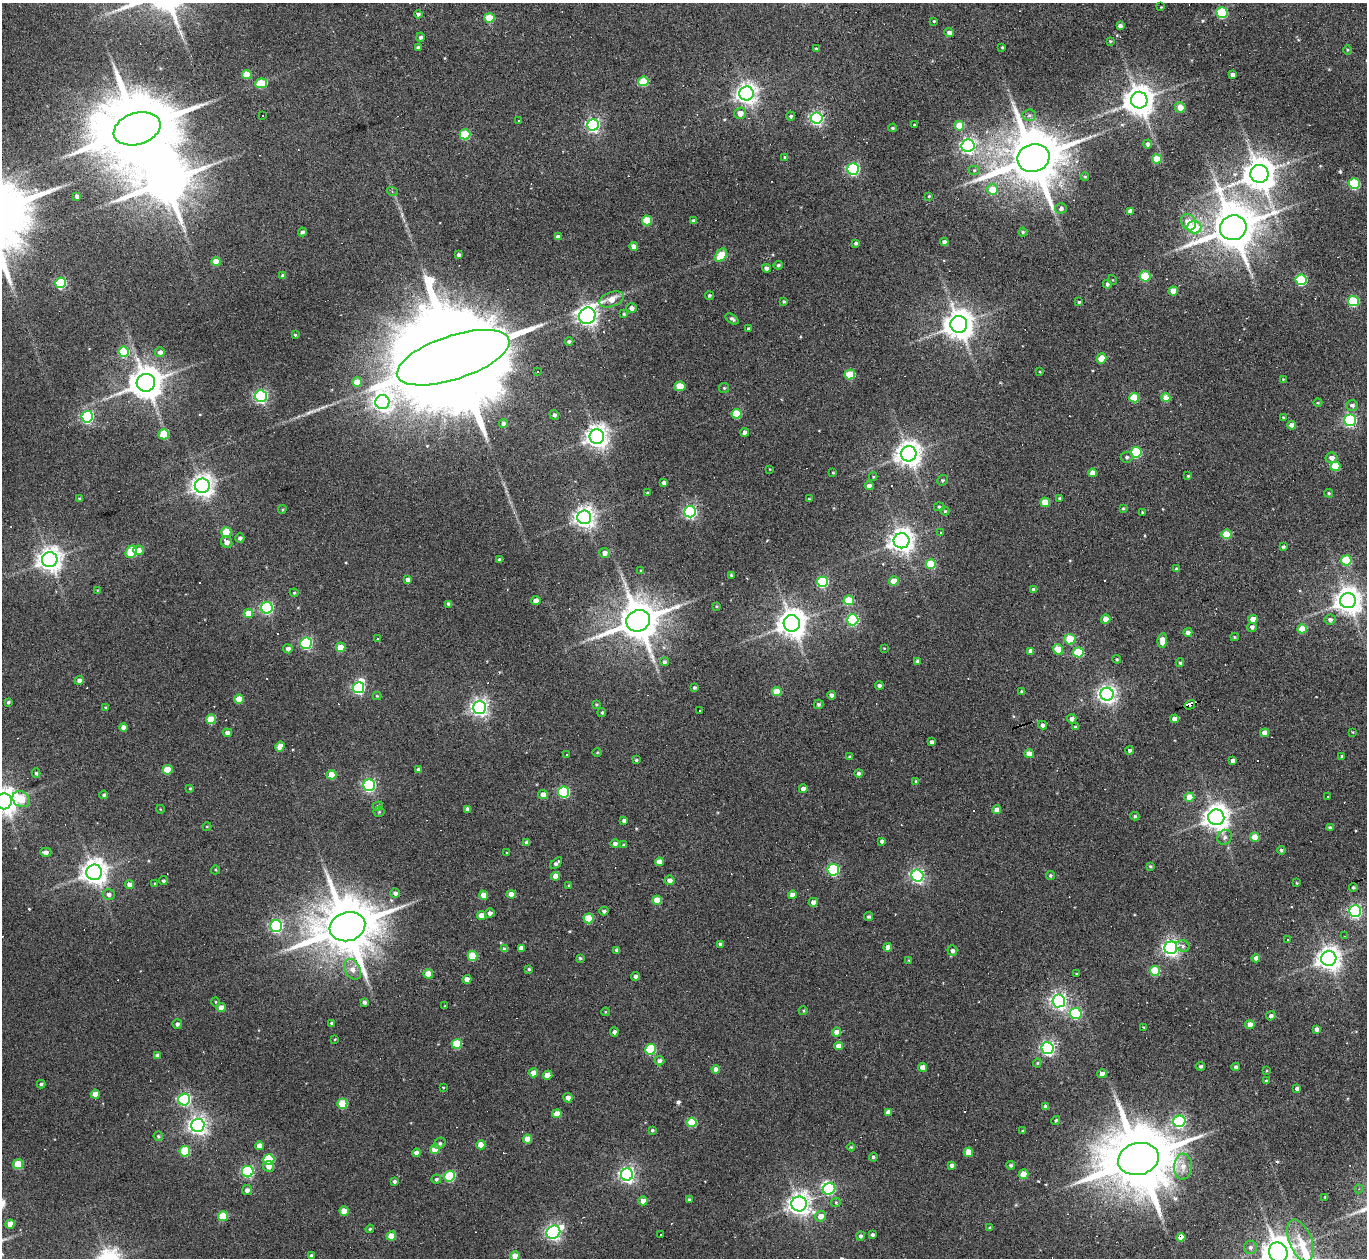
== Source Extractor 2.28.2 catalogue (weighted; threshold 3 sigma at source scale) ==
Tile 10 of 4 x 4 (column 2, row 3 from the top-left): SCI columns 1366-2730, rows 1404-2659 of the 5461 x 5447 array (HDU 1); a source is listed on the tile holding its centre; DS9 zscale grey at full resolution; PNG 1369 x 1260 px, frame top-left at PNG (2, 3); each listed source drawn as its Kron ellipse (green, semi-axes under 4 px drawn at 4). Shown black and unused: <1% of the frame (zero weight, under 3 of 6 exposures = <1% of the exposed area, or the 3 px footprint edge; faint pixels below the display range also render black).
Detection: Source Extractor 2.28.2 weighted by HDU 2 'WHT'; one run over the whole footprint, this tile lists its part. Background 0.165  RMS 0.0096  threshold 0.0391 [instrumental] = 3 sigma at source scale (4.09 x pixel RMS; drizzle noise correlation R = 1.36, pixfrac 0.8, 0.05/0.05 arcsec/px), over >= 5 px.
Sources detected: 464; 4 inside a brighter object's white glare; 43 cosmic-ray / hot-pixel residue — neither listed nor drawn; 1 inside a brighter listed object's ellipse — not listed separately; the other 416 listed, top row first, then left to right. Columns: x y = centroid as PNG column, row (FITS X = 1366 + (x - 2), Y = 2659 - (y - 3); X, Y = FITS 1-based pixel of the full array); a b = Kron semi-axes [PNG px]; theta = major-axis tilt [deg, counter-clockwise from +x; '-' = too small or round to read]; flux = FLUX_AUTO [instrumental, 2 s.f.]
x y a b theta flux
1161 7 2 2 - 0.51
1222 12 5 5 - 76
418 14 4 4 - 2.4
489 18 5 5 - 28
934 21 4 4 - 0.91
1120 26 4 4 - 2.8
949 33 5 4 - 3.6
421 37 4 4 - 2.7
1110 41 3 3 - 0.93
418 47 4 3 - 2
1002 47 3 3 - 0.9
816 49 4 3 - 1.7
1348 50 4 4 - 0.99
247 75 5 4 - 18
1232 75 4 4 - 4
643 81 5 5 - 37
261 83 6 5 - 34
746 93 7 7 - 550
1139 100 8 8 - 1500
1180 107 5 5 - 11
740 113 6 5 - 6.3
1029 115 7 5 4 2.3
263 116 3 3 - 2.3
791 116 4 4 - 1.7
817 118 6 6 - 180
519 121 2 2 - 0.83
593 125 6 6 - 190
914 125 4 3 - 0.72
959 126 5 5 - 18
892 128 4 3 - 1.3
137 129 24 15 17 14000
465 134 5 5 - 45
1148 144 4 4 - 3.1
968 146 6 6 - 240
785 157 4 3 - 1.5
1033 158 16 14 18 6700
1157 159 5 4 - 22
853 169 6 5 - 130
974 170 6 5 - 1.6
1259 174 9 9 - 1700
1085 177 4 4 - 1.1
1354 184 5 5 - 68
993 190 5 5 - 18
392 191 5 3 - 1.1
77 196 4 4 - 3.9
929 196 4 3 - 0.95
1061 208 5 5 - 3.2
1130 211 4 4 - 4.9
647 220 5 5 - 30
693 221 4 4 - 2.4
1188 222 8 7 - 10
1194 227 7 6 - 35
1233 228 13 12 - 4000
302 232 4 4 - 2.4
1023 232 4 4 - 1.2
558 237 4 4 - 4.3
944 242 4 4 - 4.3
856 243 4 4 - 2.1
634 246 4 4 - 6.2
459 255 4 4 - 2.4
721 255 7 5 58 28
216 262 5 4 - 19
778 265 4 4 - 1.6
766 268 4 4 - 3.4
283 276 4 3 - 3.1
1145 276 5 5 - 47
1113 280 5 3 - 0.74
1301 280 5 5 - 82
61 283 5 5 - 60
1107 284 4 4 - 2.1
1173 291 5 4 - 14
709 296 4 4 - 1.5
612 299 13 7 20 11
784 301 4 4 - 1.5
1353 301 5 5 - 60
1079 302 4 3 - 1.2
631 308 5 5 - 3.6
624 314 4 4 - 1.3
587 316 8 8 - 450
732 319 7 4 -36 2.2
959 324 8 8 - 1400
749 329 3 3 - 2.2
295 335 3 3 - 1
569 341 4 4 - 1.6
124 352 5 5 - 52
160 352 5 5 - 3.6
453 358 59 22 18 49000
1101 359 5 4 - 14
537 371 3 3 - 5.6
1040 372 4 3 - 0.86
850 374 5 5 - 33
1283 379 3 3 - 0.8
357 382 4 4 - 12
146 383 9 9 - 1900
680 386 5 4 - 15
724 388 5 5 - 1.3
261 396 6 6 - 180
1134 398 5 4 - 32
1166 398 4 4 - 20
382 402 7 7 - 370
1318 403 4 3 - 0.67
1352 405 6 5 - 3.1
737 414 5 5 - 35
554 415 5 4 - 2.2
87 417 6 5 - 150
1283 417 4 3 - 0.96
1350 420 6 5 - 150
503 423 4 4 - 3.4
1292 425 4 4 - 6.7
745 432 4 4 - 3.8
164 434 5 5 - 32
597 436 7 7 - 690
1136 452 5 5 - 62
909 454 8 7 - 910
1127 457 6 5 - 2.2
1332 458 6 5 - 5.1
1335 466 5 4 - 27
770 469 4 3 - 0.61
833 473 3 2 - 0.88
1092 473 4 4 - 6.8
1188 476 4 4 - 0.91
873 477 4 4 - 0.86
942 480 6 4 41 1.4
664 483 4 4 - 3.3
202 486 7 7 - 660
869 486 4 4 - 4.3
648 493 4 3 - 1.5
1329 493 5 4 - 1.3
79 498 4 3 - 0.82
1060 498 3 3 - 1.5
809 499 3 2 - 0.81
1045 502 5 4 - 19
939 507 5 4 - 1.6
282 509 4 3 - 0.97
1123 509 3 3 - 1.1
945 511 4 4 - 1
690 512 6 6 - 180
1142 512 3 3 - 0.99
584 517 7 7 - 590
226 532 5 5 - 30
941 533 3 3 - 2.1
1226 534 5 4 - 26
240 538 5 4 - 2.6
902 541 8 7 - 770
227 542 6 5 - 5.3
1283 547 4 3 - 1.6
138 550 5 5 - 8.1
131 552 6 5 - 41
605 553 5 5 - 4.9
499 559 3 3 - 2
50 560 8 7 - 780
1346 560 5 5 - 43
931 564 5 5 - 34
1177 569 4 3 - 2.5
641 571 4 3 - 1
731 575 3 3 - 1
408 580 4 4 - 5.2
894 581 5 4 - 14
822 582 5 5 - 84
97 590 4 3 - 0.61
1034 590 4 4 - 3.8
294 593 4 4 - 0.89
849 600 5 5 - 29
536 601 4 4 - 6.6
1348 601 8 7 - 1000
449 604 4 4 - 2.9
716 606 3 3 - 0.84
267 608 6 5 - 150
248 613 5 4 - 14
1106 619 4 4 - 9.8
1253 619 5 4 - 8.2
853 620 5 5 - 110
1330 620 5 5 - 3
638 621 12 10 23 3200
792 623 8 8 - 1200
1252 627 5 4 - 2.5
1302 629 4 4 - 18
1188 632 4 4 - 4.3
1234 637 4 4 - 0.9
378 639 3 3 - 6.1
1070 639 5 5 - 27
1162 640 7 4 85 9.6
306 643 6 5 - 110
341 647 5 4 - 15
884 648 4 2 - 0.62
288 649 4 4 - 3.6
1058 649 5 5 - 18
1031 651 4 4 - 5.3
1078 652 5 5 - 43
1117 659 4 3 - 1.1
917 661 4 4 - 2.2
664 662 4 4 - 2
1180 663 4 3 - 1.6
79 680 4 4 - 4.1
879 685 4 4 - 2.9
358 688 6 5 - 130
694 688 4 4 - 1.6
777 692 5 4 - 18
1022 692 4 3 - 2.5
1107 694 6 6 - 440
831 695 4 4 - 3.6
377 696 4 4 - 0.95
239 699 4 4 - 17
8 702 4 3 - 1.6
596 704 4 3 - 0.96
818 704 5 5 - 2
1190 705 5 3 - 62
480 707 6 6 - 370
106 708 3 3 - 1.2
700 710 3 2 - 0.83
602 713 4 4 - 1.4
211 719 5 5 - 27
1072 719 4 4 - 3.8
1174 719 4 4 - 5.9
1043 725 4 4 - 3.6
123 727 4 4 - 5.9
1075 727 4 3 - 1.5
1353 732 3 2 - 0.65
227 733 4 4 - 4.1
1265 733 4 4 - 9.2
932 742 4 4 - 3.2
280 747 5 4 - 8.1
1130 750 4 4 - 2.3
597 752 4 3 - 0.82
1029 754 4 4 - 8.6
566 755 3 3 - 1.9
1342 756 4 3 - 1.2
850 757 4 3 - 1.8
636 760 4 3 - 1.3
1233 761 4 4 - 3.1
418 769 4 3 - 1.7
167 770 5 4 - 20
36 773 5 4 - 1.6
859 773 4 4 - 2.3
331 775 5 4 - 20
916 781 4 3 - 1.3
369 785 6 5 - 140
190 788 4 3 - 0.91
803 789 4 4 - 5.2
564 792 5 5 - 91
543 794 5 4 - 7.1
104 795 4 4 - 1.8
1328 796 2 2 - 0.68
1189 797 5 4 - 15
21 799 9 7 -35 22
4 801 8 7 - 960
378 806 5 4 - 1.6
160 809 4 3 - 0.58
468 809 4 4 - 3.7
997 810 4 4 - 6.1
379 812 5 5 - 1.3
1135 816 4 4 - 1.4
1216 817 8 8 - 940
624 821 4 4 - 3.2
207 826 4 3 - 0.83
1330 828 4 4 - 2.9
1225 837 8 7 - 3
1255 837 5 4 - 17
882 841 4 3 - 2.4
527 842 4 4 - 5.1
615 843 5 4 - 2.9
624 845 4 3 - 1.4
1281 850 4 4 - 1.7
46 852 5 4 - 3.3
507 853 3 3 - 0.69
659 862 4 4 - 11
556 863 7 3 44 2.8
1150 866 3 3 - 1.2
215 870 4 4 - 0.93
833 870 5 5 - 100
94 872 8 7 - 880
917 875 6 6 - 230
1050 875 4 4 - 1.4
555 876 4 4 - 7.3
669 880 5 5 - 4.9
163 881 4 4 - 1.6
155 883 4 4 - 0.97
1297 883 3 3 - 0.78
130 885 4 4 - 7.6
569 886 4 3 - 1.5
1353 887 4 4 - 1.2
395 893 5 4 - 3.1
109 894 6 5 - 3.2
511 894 4 4 - 10
483 895 4 4 - 11
792 895 4 4 - 7.8
657 900 4 4 - 17
813 902 4 4 - 5.1
604 911 4 3 - 2.2
1355 911 6 6 - 200
490 913 5 4 - 3.5
481 916 4 4 - 8.8
869 917 4 4 - 1.9
588 918 5 5 - 25
276 926 6 6 - 160
347 927 18 14 16 6900
1345 936 3 3 - 0.84
1288 939 3 3 - 0.95
720 944 4 4 - 3.4
1183 946 7 5 -27 2.2
888 947 4 4 - 6.5
521 948 4 4 - 4.3
1171 948 6 6 - 320
505 949 4 4 - 5.5
617 951 4 3 - 2.6
952 951 5 5 - 3.1
473 956 5 5 - 32
580 958 4 3 - 1.2
1256 958 4 4 - 4.6
1329 959 7 7 - 780
909 960 4 2 - 0.7
352 969 11 7 -61 7.2
529 969 4 3 - 1.2
1155 971 5 5 - 34
428 974 5 4 - 13
1077 974 3 3 - 0.83
635 976 4 4 - 2.6
467 979 4 4 - 6.4
1059 1001 6 6 - 310
216 1002 5 3 - 0.77
364 1002 4 3 - 2.4
445 1006 3 2 - 0.79
221 1008 4 4 - 8.1
803 1011 4 4 - 0.92
605 1012 4 3 - 0.82
1076 1013 6 5 - 76
1271 1016 5 4 - 2.8
332 1023 4 4 - 1.8
177 1024 5 4 - 2.8
1250 1025 4 4 - 7.4
1143 1027 3 2 - 0.6
1317 1029 4 4 - 4.2
614 1032 4 4 - 2.2
837 1032 4 4 - 8.3
335 1039 4 3 - 0.67
457 1044 5 5 - 40
838 1046 4 4 - 6.6
1047 1048 6 6 - 220
651 1049 5 5 - 63
157 1056 4 4 - 3.3
659 1061 5 4 - 3.4
1037 1063 4 4 - 1.1
1200 1066 4 4 - 2
922 1067 4 4 - 8.1
1236 1067 4 4 - 2.3
716 1069 4 4 - 6.4
1267 1070 3 3 - 0.86
533 1073 5 4 - 6.6
1102 1074 4 4 - 4.9
548 1075 4 4 - 12
1266 1081 3 3 - 1.2
41 1084 4 3 - 1.7
443 1087 3 2 - 0.61
1297 1089 4 4 - 3.3
95 1094 4 4 - 12
568 1098 5 4 - 5.1
184 1100 6 6 - 150
342 1104 5 5 - 30
1045 1106 4 3 - 2.4
888 1112 4 4 - 3.8
557 1114 4 4 - 12
1056 1120 5 3 - 1.2
1179 1121 6 6 - 150
692 1122 5 5 - 32
198 1125 6 6 - 440
652 1130 4 4 - 1.3
1023 1131 3 3 - 0.9
158 1136 5 4 - 1.3
527 1139 4 4 - 13
440 1143 6 5 - 1.8
481 1145 4 4 - 12
259 1146 4 4 - 6.7
851 1147 4 4 - 1
435 1149 5 4 - 17
185 1151 5 5 - 45
968 1152 5 4 - 16
416 1153 4 4 - 3.7
873 1157 4 4 - 1.8
269 1159 5 5 - 55
1138 1159 20 16 13 9800
18 1164 5 5 - 25
951 1165 4 4 - 3
1011 1165 4 4 - 1.7
269 1166 5 5 - 5.6
1183 1167 13 9 85 8.4
248 1172 6 5 - 120
1023 1174 5 4 - 18
627 1175 6 6 - 290
450 1176 5 5 - 65
436 1179 5 4 - 1.8
394 1181 4 4 - 2.4
829 1189 6 5 - 80
1359 1189 4 4 - 0.94
247 1190 5 5 - 3.5
1325 1197 3 2 - 0.66
689 1199 4 4 - 2
643 1201 4 4 - 7
836 1202 5 4 - 1.2
799 1204 7 7 - 680
344 1211 4 4 - 14
223 1216 5 5 - 28
821 1216 5 5 - 7.8
10 1224 4 4 - 8.9
990 1228 4 4 - 2.5
370 1229 4 3 - 1.2
553 1232 7 6 - 270
660 1235 2 2 - 0.83
872 1235 4 3 - 2.6
391 1236 5 4 - 15
861 1236 4 4 - 2.4
1181 1237 4 4 - 13
1300 1240 22 11 -68 17
1250 1247 6 6 - 2.5
1278 1252 10 9 - 1400
311 1256 4 3 - 2.5
515 1256 5 4 - 8.5
Overlapping masked pixels (flux is a lower limit): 4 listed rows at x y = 137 129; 1190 705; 347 927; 1181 1237
Isophote crosses this tile's border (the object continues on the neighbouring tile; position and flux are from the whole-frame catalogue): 3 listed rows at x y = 4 801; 1278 1252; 515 1256